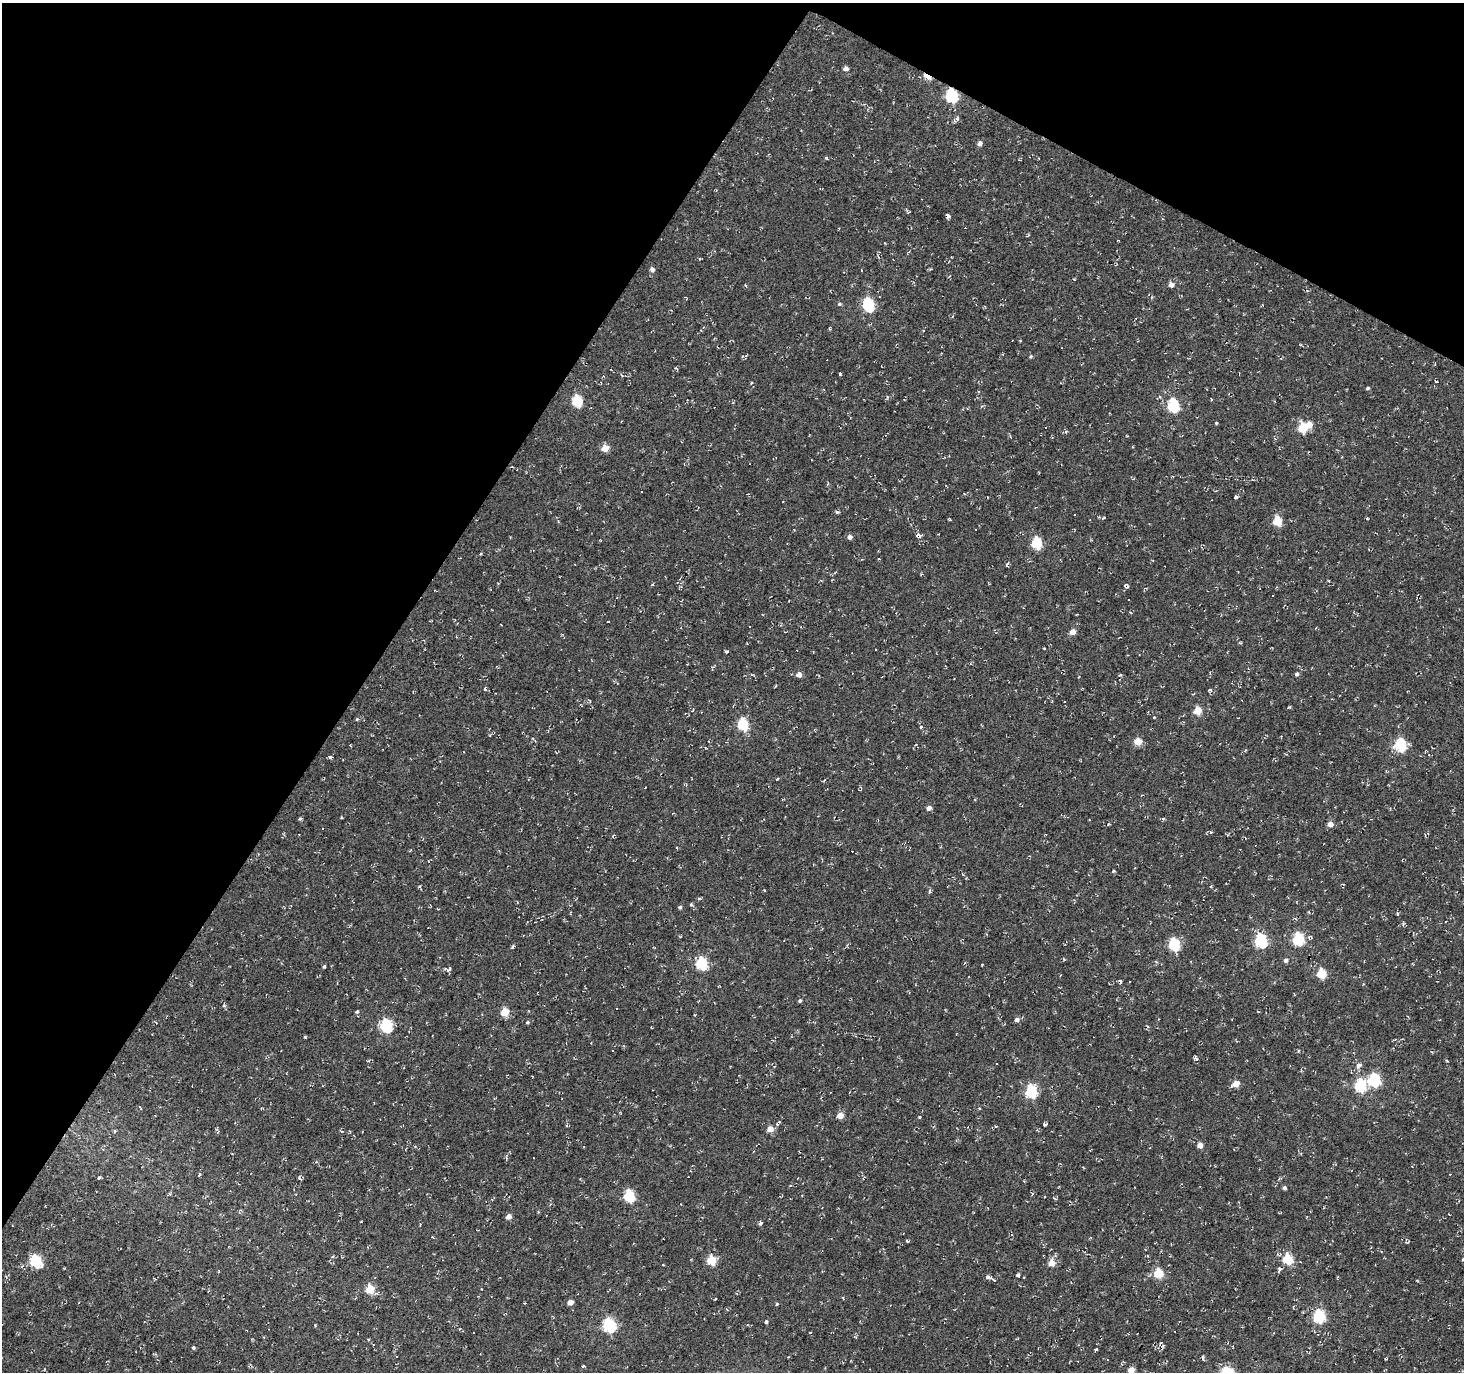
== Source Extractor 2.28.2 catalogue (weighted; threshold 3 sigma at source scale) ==
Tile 2 of 4 x 4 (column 2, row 1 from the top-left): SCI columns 1463-2924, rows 4302-5671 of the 5853 x 5930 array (HDU 1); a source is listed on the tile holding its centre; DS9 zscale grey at full resolution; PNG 1466 x 1374 px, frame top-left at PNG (2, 3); no overlay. Shown black and unused: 31% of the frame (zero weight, under 2 of 3 exposures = <1% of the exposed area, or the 3 px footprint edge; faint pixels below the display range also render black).
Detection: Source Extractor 2.28.2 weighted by HDU 2 'WHT'; one run over the whole footprint, this tile lists its part. Background -0.00138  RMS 0.0027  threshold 0.012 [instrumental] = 3 sigma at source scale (4.5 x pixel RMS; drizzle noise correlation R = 1.50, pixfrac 1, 0.0396/0.0396 arcsec/px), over >= 5 px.
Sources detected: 173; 1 inside a brighter object's white glare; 47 cosmic-ray / hot-pixel residue — not listed; the other 125 listed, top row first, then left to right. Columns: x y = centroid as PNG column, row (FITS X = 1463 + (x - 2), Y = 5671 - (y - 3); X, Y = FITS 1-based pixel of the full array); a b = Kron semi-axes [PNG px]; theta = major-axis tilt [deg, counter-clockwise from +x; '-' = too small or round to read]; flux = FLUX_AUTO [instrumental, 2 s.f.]
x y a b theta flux
846 69 4 4 - 1.6
927 76 9 4 -27 4.9
952 96 6 6 - 35
957 118 6 5 - 0.63
980 143 5 4 - 1.3
948 216 6 3 -62 0.76
652 269 5 4 - 1.1
1074 279 4 2 - 0.17
745 285 4 3 - 0.24
1171 285 5 5 - 1.6
839 304 5 4 - 0.43
868 305 6 6 - 32
1136 318 3 2 - 0.24
1031 356 4 4 - 0.37
676 368 5 3 - 0.28
840 374 3 3 - 0.31
1436 382 4 2 - 0.25
751 383 4 2 - 0.23
1368 388 4 3 - 0.46
887 397 5 3 - 0.34
577 401 6 5 - 19
1173 406 6 5 - 30
1216 423 3 3 - 0.32
1045 428 3 3 - 1
1302 428 5 5 - 11
605 448 5 4 - 5.3
1173 476 3 2 - 0.22
642 492 2 2 - 0.2
1235 497 4 3 - 0.48
837 512 4 3 - 0.63
1103 518 4 2 - 0.28
1367 518 3 2 - 0.27
1277 521 5 5 - 12
918 535 7 5 -16 0.93
850 537 4 4 - 1.3
1037 543 6 5 - 20
1073 632 4 4 - 2.6
1240 643 5 3 - 0.27
1044 648 4 2 - 0.18
727 651 4 3 - 0.36
799 674 4 4 - 2.1
1297 674 5 4 - 0.6
1120 675 5 3 - 0.27
1210 690 5 3 - 0.51
1064 702 2 2 - 0.22
1197 711 5 5 - 6.6
1154 717 3 3 - 0.2
357 719 5 4 - 0.31
743 725 6 5 - 23
921 727 5 4 - 0.33
1138 741 5 4 - 5.2
1400 745 6 6 - 29
331 757 6 3 25 0.4
777 779 4 3 - 0.29
929 808 4 4 - 1.6
1330 824 4 4 - 2.8
323 829 3 3 - 1.8
613 836 5 3 - 0.25
1113 871 3 3 - 0.35
930 891 5 4 - 0.42
691 904 3 3 - 0.4
680 907 5 4 - 0.39
1397 914 4 3 - 0.37
1298 939 6 5 - 27
1261 941 6 5 - 35
1174 944 6 5 - 27
513 946 5 3 - 0.43
1286 960 5 5 - 0.72
701 963 6 5 - 26
324 966 4 3 - 0.36
448 969 9 6 2 0.71
1321 974 5 5 - 12
1130 982 3 3 - 0.49
800 1001 4 4 - 0.46
357 1012 5 4 - 0.4
505 1012 5 5 - 8
1017 1020 5 5 - 0.96
527 1022 4 4 - 0.37
386 1026 6 6 - 31
305 1037 3 3 - 0.29
613 1051 3 3 - 1.3
1194 1058 5 4 - 0.38
369 1061 5 3 - 0.29
1447 1061 5 3 - 0.22
1358 1065 7 5 70 1.2
1374 1080 6 6 - 40
1236 1084 5 4 - 5
1360 1085 6 6 - 26
1031 1091 6 6 - 30
140 1107 4 2 - 0.24
840 1116 5 4 - 3.3
920 1117 4 3 - 0.26
1045 1124 4 3 - 0.5
996 1126 5 3 - 0.27
770 1129 4 4 - 3.5
1200 1145 4 4 - 2.4
199 1175 4 3 - 0.26
99 1177 4 3 - 0.41
1284 1188 5 4 - 0.52
629 1196 6 5 - 24
509 1217 4 4 - 2.1
760 1224 5 4 - 0.52
907 1241 4 3 - 0.32
1287 1259 6 5 - 13
711 1260 5 5 - 11
36 1261 6 5 - 29
1052 1263 5 5 - 4.3
1280 1269 3 3 - 2.4
1158 1273 5 5 - 13
1018 1275 4 3 - 0.61
988 1277 9 5 -10 0.77
370 1289 5 5 - 9.9
715 1299 3 2 - 0.24
570 1302 4 4 - 2.7
777 1304 3 3 - 0.35
1319 1316 6 5 - 33
766 1322 4 4 - 0.53
747 1324 3 3 - 0.29
315 1325 4 3 - 0.27
609 1325 6 6 - 43
193 1348 4 4 - 0.43
1096 1349 3 3 - 2.4
1203 1358 6 3 -90 0.35
583 1366 3 3 - 0.42
1131 1370 4 4 - 4.4
Overlapping masked pixels (flux is a lower limit): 3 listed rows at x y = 927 76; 952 96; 918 535
Isophote crosses this tile's border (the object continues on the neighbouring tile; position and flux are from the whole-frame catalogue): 1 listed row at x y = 1131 1370
Unlisted compact peaks at least as high as the median listed source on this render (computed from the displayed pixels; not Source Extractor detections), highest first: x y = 1289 707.